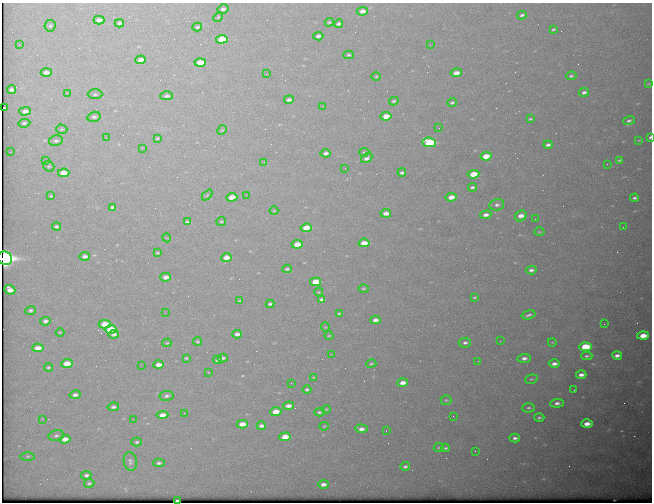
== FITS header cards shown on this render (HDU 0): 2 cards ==
NAXIS1  =                  650 / Width of table row in bytes
NAXIS2  =                  500 / Number of rows in table

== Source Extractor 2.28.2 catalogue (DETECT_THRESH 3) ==
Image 650 x 500 px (HDU 0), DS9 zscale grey, 1 PNG px = 1 image px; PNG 654 x 504 px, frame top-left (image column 1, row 500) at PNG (2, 3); each listed source drawn as its Kron ellipse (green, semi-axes under 4 px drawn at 4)
Background 622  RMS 3.2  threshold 9.56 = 3 sigma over >= 5 px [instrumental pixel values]
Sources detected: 185; all 185 listed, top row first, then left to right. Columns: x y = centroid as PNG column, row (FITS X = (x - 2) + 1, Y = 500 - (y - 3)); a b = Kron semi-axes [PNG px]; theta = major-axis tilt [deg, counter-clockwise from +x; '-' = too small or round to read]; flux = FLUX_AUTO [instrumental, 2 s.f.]
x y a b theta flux
223 9 5 4 - 590
362 11 5 4 - 1400
522 15 5 3 - 490
218 17 5 4 - 230
99 20 5 4 - 1800
329 22 4 3 - 290
119 23 4 3 - 450
339 24 4 3 - 570
50 26 6 5 - 390
197 27 5 3 - 370
553 29 4 3 - 260
318 36 5 4 - 640
222 39 6 4 7 7300
19 45 2 2 - 150
430 45 3 2 - 210
349 55 5 4 - 300
141 60 5 4 - 1500
200 62 5 4 - 4100
46 72 5 4 - 1300
456 73 5 4 - 2200
266 74 3 2 - 230
571 76 5 3 - 330
376 77 4 3 - 200
648 84 3 2 - 130
12 90 4 3 - 680
584 92 5 3 - 640
67 93 3 3 - 170
95 94 7 5 1 440
167 96 6 4 1 630
289 100 5 3 - 730
394 101 5 3 - 310
452 103 4 3 - 330
323 106 2 2 - 210
4 108 3 2 - 350
25 111 5 3 - 1300
386 116 5 4 - 3900
94 117 6 5 - 520
530 119 3 2 - 220
629 121 6 4 20 450
24 123 6 4 6 450
439 128 2 2 - 80
62 129 6 4 -18 280
222 130 5 4 - 260
650 137 3 3 - 350
106 138 2 2 - 130
157 138 3 2 - 190
639 140 3 2 - 140
56 141 7 5 11 540
429 142 7 4 -7 18000
548 145 4 3 - 570
142 148 2 2 - 900
10 152 2 2 - 110
364 152 5 4 - 280
326 153 5 3 - 730
486 156 5 4 - 4700
367 158 6 4 34 820
619 160 4 2 - 240
46 161 4 4 - 180
264 162 3 3 - 130
607 164 2 2 - 320
49 166 5 5 - 360
345 168 2 2 - 86
64 173 6 4 5 4200
402 173 4 3 - 460
474 174 6 4 6 5600
472 187 4 3 - 410
207 195 6 4 46 200
246 195 2 2 - 180
51 196 3 3 - 220
232 197 5 4 - 3400
451 197 5 4 - 2500
635 198 4 3 - 450
497 205 7 5 14 620
112 207 4 3 - 450
274 211 4 4 - 210
386 213 5 3 - 1400
486 215 5 3 - 1100
521 216 6 5 - 1900
535 219 2 2 - 120
221 221 5 2 - 200
187 222 4 3 - 370
56 227 4 3 - 460
623 227 2 2 - 390
306 228 6 4 6 7500
539 232 5 2 - 170
167 238 4 3 - 180
364 243 5 4 - 2400
297 244 5 4 - 3800
158 253 4 2 - 260
85 256 5 4 - 880
226 257 5 4 - 2200
5 258 7 6 - 76000
287 269 4 3 - 310
531 270 5 4 - 660
166 277 5 4 - 1700
316 282 5 4 - 5600
363 288 5 2 - 190
10 290 5 4 - 2000
319 292 4 4 - 210
475 297 4 2 - 250
322 299 4 3 - 570
240 301 3 2 - 200
270 304 4 3 - 470
31 310 5 4 - 390
165 313 2 2 - 120
339 314 3 2 - 250
528 315 7 3 16 470
375 320 5 3 - 1100
45 321 5 4 - 680
105 324 6 4 1 5100
604 324 2 2 - 430
325 327 5 3 - 160
110 329 6 4 3 8100
60 332 4 3 - 190
114 334 5 4 - 860
237 334 5 3 - 810
329 336 4 3 - 190
643 336 6 4 4 3100
198 341 4 4 - 270
500 341 2 2 - 98
552 342 4 3 - 160
167 343 4 3 - 210
465 343 6 5 - 610
585 347 6 4 5 10000
38 348 6 4 4 2400
331 354 2 2 - 310
617 355 5 3 - 890
587 356 5 3 - 360
186 358 3 3 - 270
223 358 5 3 - 480
524 358 7 4 2 840
217 360 4 3 - 530
478 361 3 2 - 360
67 363 6 4 5 3600
371 364 5 3 - 260
554 364 5 3 - 940
141 365 2 2 - 140
158 365 5 4 - 1800
48 367 4 4 - 340
208 372 3 2 - 190
581 375 5 3 - 1100
314 377 4 3 - 210
531 379 6 4 19 370
291 383 3 2 - 170
403 383 5 4 - 1600
307 389 4 3 - 370
574 390 2 2 - 90
75 395 6 4 11 830
167 396 7 5 7 590
446 400 5 5 - 310
557 403 7 4 5 790
288 406 5 3 - 1300
113 407 6 4 9 560
529 408 6 4 2 430
326 409 4 4 - 210
276 412 5 4 - 3800
320 412 5 3 - 370
184 413 3 2 - 170
162 415 6 4 5 2200
453 416 2 2 - 120
539 418 5 4 - 400
42 419 3 3 - 310
133 419 2 2 - 210
242 424 5 4 - 2700
587 424 6 4 3 1800
261 426 4 3 - 640
324 426 5 3 - 230
361 429 6 4 -4 1100
386 431 2 2 - 540
56 436 8 5 14 490
285 437 5 4 - 3200
515 438 5 4 - 620
65 439 6 4 7 1800
137 442 5 4 - 390
439 448 5 2 - 220
445 448 4 3 - 290
475 451 3 2 - 460
28 456 7 3 0 330
130 461 9 6 -81 640
159 463 6 4 3 500
405 466 4 3 - 430
86 475 5 4 - 550
89 483 5 4 - 370
323 484 5 4 - 1100
177 500 3 3 - 540
At the frame edge (FLAGS 8, measured only in part): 3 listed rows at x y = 650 137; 5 258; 177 500